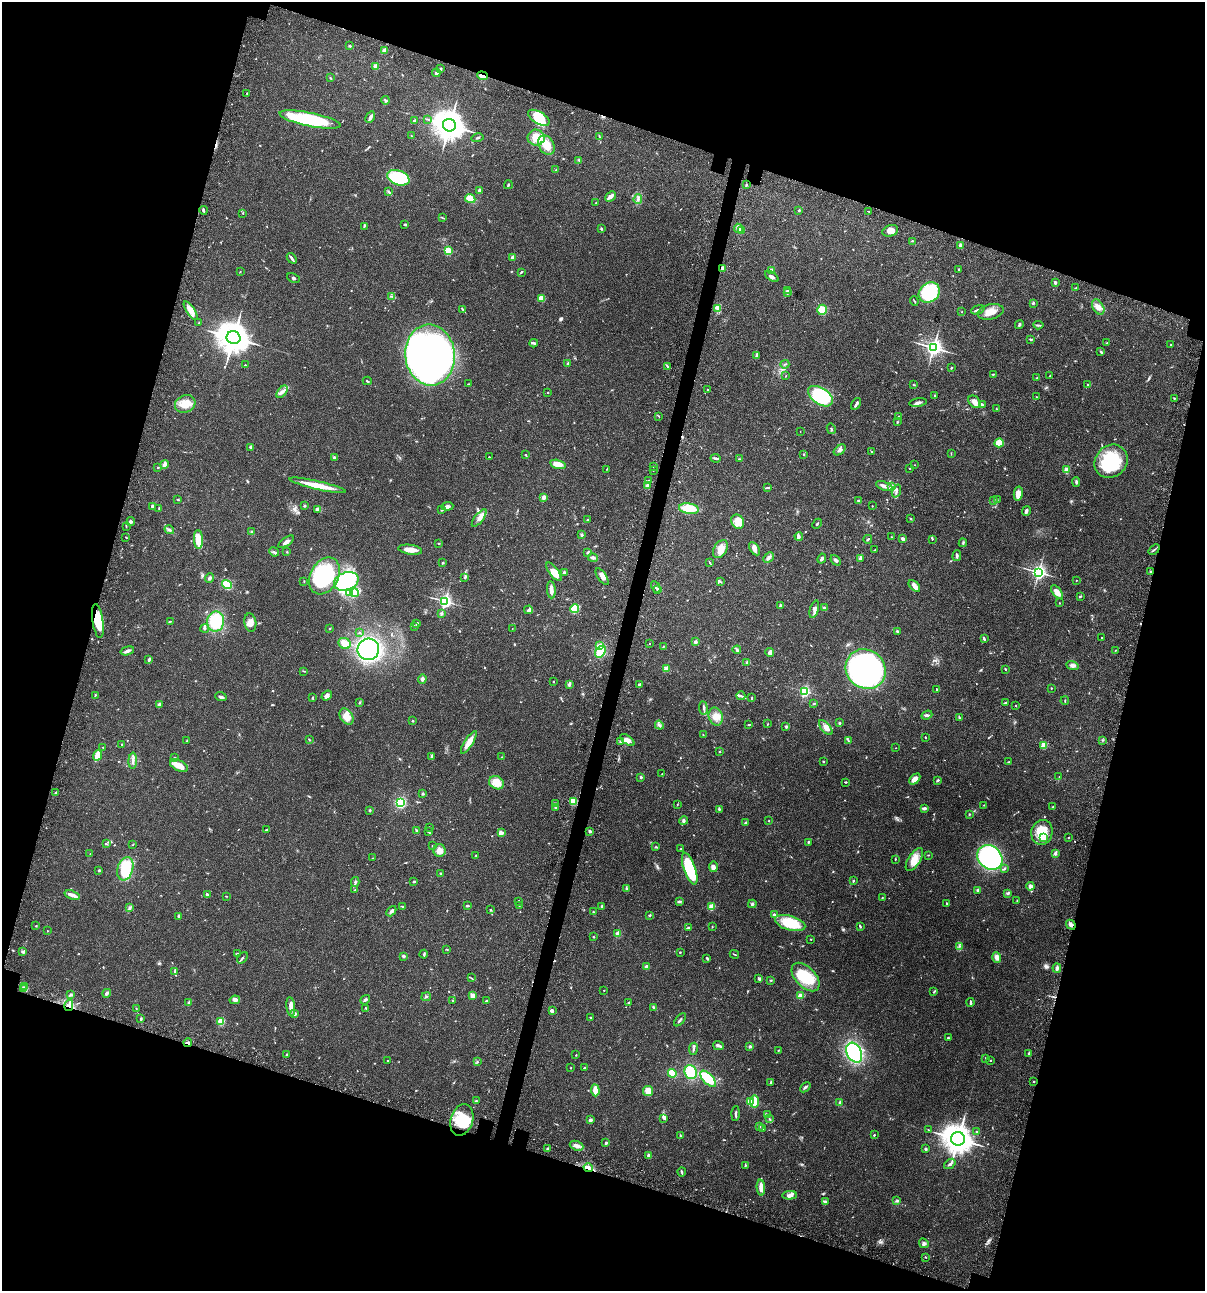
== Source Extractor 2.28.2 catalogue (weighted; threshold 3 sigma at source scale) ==
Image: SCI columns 235-5046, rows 120-5272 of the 5404 x 5390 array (HDU 1 of 3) = the unmasked area's bounding box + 8 px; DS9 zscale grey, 4 x 4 block average (1 PNG px = mean of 4 x 4 image px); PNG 1207 x 1293 px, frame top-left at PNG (2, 2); each listed source drawn as its Kron ellipse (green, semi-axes under 4 px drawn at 4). Shown black and unused: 35% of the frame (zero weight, under 3 of 4 exposures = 9% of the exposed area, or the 3 px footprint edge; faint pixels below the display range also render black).
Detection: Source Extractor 2.28.2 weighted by HDU 2 'WHT'. Background 0.047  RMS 0.0061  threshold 0.0276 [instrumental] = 3 sigma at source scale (4.5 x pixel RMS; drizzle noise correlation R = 1.50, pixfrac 1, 0.05/0.05 arcsec/px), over >= 5 px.
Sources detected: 758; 5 too faint to see at this stretch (4 x 4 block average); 6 inside a brighter object's white glare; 9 cosmic-ray / hot-pixel residue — neither listed nor drawn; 5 coinciding with a brighter row at this scale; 38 inside a brighter listed object's ellipse — not listed separately; of the other 695, all 500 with FLUX_AUTO >= 1.59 (the completeness limit of this list) listed and drawn (195 fainter detections not listed), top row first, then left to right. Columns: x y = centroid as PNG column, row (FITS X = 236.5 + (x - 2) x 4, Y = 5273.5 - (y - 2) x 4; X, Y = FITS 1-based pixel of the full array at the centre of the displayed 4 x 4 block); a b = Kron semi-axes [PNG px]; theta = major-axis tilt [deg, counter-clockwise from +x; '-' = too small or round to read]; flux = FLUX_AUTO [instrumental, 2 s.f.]
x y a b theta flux
350 46 3 2 - 5.3
384 51 3 3 - 5.4
375 66 2 2 - 56
441 69 3 2 - 3.5
436 73 4 2 - 13
482 76 5 2 - 12
330 78 2 2 - 2.1
247 93 2 2 - 2.1
385 100 4 2 - 3.9
370 117 6 3 63 11
539 118 12 6 -31 49
310 119 31 7 -12 300
428 119 2 2 - 2
414 121 2 2 - 7.8
449 125 6 6 - 5000
411 136 2 2 - 1.7
599 136 3 2 - 3
478 138 6 2 14 4.4
536 138 8 8 - 47
546 145 10 7 -61 63
579 160 2 2 - 2.8
556 170 3 2 - 2.3
398 178 12 7 -18 260
508 185 4 2 - 4.1
746 185 3 2 - 3.4
479 190 3 2 - 10
388 192 3 2 - 3
610 196 6 3 41 19
470 199 5 3 - 66
638 199 5 3 - 7.6
596 203 2 2 - 1.6
203 210 4 2 - 8
799 210 2 2 - 3.5
868 211 3 2 - 2.2
243 213 3 2 - 1.9
443 218 3 2 - 2.9
405 224 3 2 - 6.4
364 226 3 2 - 2.8
739 228 4 3 - 33
601 229 2 2 - 4.7
741 231 2 2 - 33
890 231 8 5 18 24
912 241 2 2 - 1.7
960 245 2 2 - 11
448 251 2 2 - 250
513 257 2 2 - 52
292 258 6 2 -52 8.2
722 268 2 2 - 60
959 269 2 2 - 4.2
771 270 2 2 - 45
240 272 3 2 - 1.8
521 272 3 2 - 3.4
772 276 8 3 -36 8.7
293 278 7 2 -25 5.6
1055 283 3 2 - 7.4
1076 288 3 2 - 2.1
788 291 4 2 - 4.5
929 292 11 9 37 260
787 293 3 2 - 5
391 296 4 2 - 2.3
541 298 4 3 - 38
914 301 5 2 - 3.7
1033 303 3 2 - 5.2
1098 307 8 5 -58 21
717 308 4 2 - 7.8
462 309 3 2 - 2.8
822 310 5 4 - 73
978 310 7 2 21 8.1
191 311 11 4 -56 35
962 312 2 2 - 1.6
990 312 13 7 13 40
199 323 3 2 - 2
1019 324 5 2 - 5.2
1038 325 5 2 - 4.9
233 338 7 6 - 5500
1030 339 3 2 - 3.4
534 343 4 2 - 5.3
1107 343 2 2 - 3.5
1171 344 3 2 - 2.8
933 348 3 3 - 1300
1101 351 3 2 - 3.4
430 355 30 25 -84 1900
756 356 3 2 - 3.3
568 364 2 2 - 25
785 364 4 2 - 3.6
245 365 2 2 - 3.7
667 366 3 2 - 3
951 368 2 2 - 3.4
993 374 3 2 - 2.6
786 376 2 2 - 1.6
1050 376 3 2 - 3.5
1037 378 2 2 - 1.6
367 381 4 2 - 3.5
468 384 2 2 - 2
1088 384 2 2 - 3.4
914 385 2 2 - 2.3
708 390 2 2 - 5.4
282 392 7 2 53 10
548 392 2 2 - 3.5
934 395 3 2 - 2
820 396 14 8 -33 260
1037 397 2 2 - 6.7
1174 398 2 2 - 3.8
918 402 9 3 9 13
975 402 7 5 -47 20
185 404 10 8 25 45
856 404 6 2 59 8.3
982 405 3 2 - 2.2
996 409 2 2 - 2.5
658 416 3 2 - 1.9
899 416 2 2 - 2.1
897 422 2 2 - 2.9
831 429 5 2 - 4
800 431 2 2 - 2.2
999 443 4 4 - 45
251 447 3 3 - 6.8
840 450 7 3 39 9.7
871 451 2 2 - 1.8
951 453 3 2 - 2.3
803 454 2 2 - 2.9
526 455 2 2 - 2.6
489 457 2 2 - 2.8
334 458 4 2 - 5.1
716 458 5 2 - 6.7
739 459 3 2 - 2
1111 461 17 15 44 210
558 464 8 4 -13 42
164 465 4 2 - 21
915 465 2 2 - 2.5
654 466 3 2 - 3.1
157 467 2 2 - 1.7
909 468 2 2 - 2.1
607 469 3 2 - 1.8
653 470 2 2 - 1.6
1067 470 2 2 - 110
648 481 3 2 - 3.5
1076 482 5 2 - 5.2
318 485 29 4 -13 63
647 485 3 2 - 12
884 486 8 3 -22 17
768 487 4 2 - 4
891 487 2 2 - 70
896 491 6 2 69 7.4
1018 493 7 4 79 33
544 497 2 2 - 56
178 499 3 2 - 3.4
993 500 3 2 - 1.9
997 500 2 2 - 2.2
858 501 2 2 - 5.2
153 506 4 3 - 8.6
304 506 2 2 - 3.7
447 506 6 4 6 13
872 506 2 2 - 1.6
159 509 3 2 - 2.7
689 509 10 5 -9 79
318 510 2 2 - 87
442 510 2 2 - 2.4
1026 511 5 2 - 11
479 518 10 4 53 20
911 518 2 2 - 2.1
588 520 2 2 - 12
131 522 4 2 - 7.2
738 522 7 6 - 42
817 524 5 2 - 3.3
126 526 3 2 - 2.3
169 530 5 3 - 6.6
251 531 2 2 - 7.3
582 535 3 3 - 4.4
799 536 4 3 - 7.4
126 537 2 2 - 2.4
891 537 2 2 - 2.1
198 539 9 4 -87 65
868 539 4 2 - 4
903 539 4 2 - 13
933 539 2 2 - 1.8
286 542 9 2 35 17
963 543 4 2 - 4.3
439 544 2 2 - 2.2
720 549 10 6 59 35
755 549 7 4 -59 16
1154 549 6 2 39 5.1
410 550 12 4 -7 32
875 550 3 2 - 2.6
274 552 5 2 - 5.7
287 552 2 2 - 2.4
588 552 3 2 - 4.8
957 556 5 3 - 7.2
593 558 5 3 - 9.3
769 558 6 3 45 12
822 558 5 2 - 7.5
860 558 4 2 - 13
836 560 6 3 -51 8.2
709 562 3 2 - 2.7
443 563 2 2 - 3.7
554 572 11 4 -53 41
564 572 2 2 - 22
1038 572 3 3 - 860
1151 572 2 2 - 4.5
324 576 19 14 61 280
465 577 4 2 - 4.3
602 577 9 3 -54 21
209 578 5 3 - 7.5
1076 580 2 2 - 1.7
304 581 2 2 - 2.3
346 581 12 9 20 390
720 581 2 2 - 2.3
227 585 5 4 - 67
914 586 7 4 -45 16
656 587 6 2 -64 6.2
551 590 8 3 -85 21
657 590 3 2 - 6.7
1057 592 8 4 -52 24
350 593 3 2 - 8.2
355 593 4 3 - 42
1080 596 3 2 - 3.4
445 601 3 2 - 750
1059 603 2 2 - 1.9
780 606 3 3 - 4.6
575 608 4 3 - 120
824 608 4 3 - 6
814 609 9 3 74 14
528 610 4 3 - 6.6
441 614 2 2 - 17
98 621 17 5 -81 93
171 621 3 2 - 2
216 621 10 8 80 170
250 623 9 6 -81 21
417 623 3 3 - 4.1
415 626 2 2 - 3.2
205 628 4 3 - 5.3
329 629 2 2 - 2.1
512 629 2 2 - 1.7
897 632 3 3 - 4.1
359 633 2 2 - 2.1
1102 637 2 2 - 1.8
984 639 3 2 - 6.3
695 642 2 2 - 30
345 643 6 5 - 41
650 644 2 2 - 1.8
599 646 4 3 - 18
663 647 3 2 - 3
368 649 11 10 - 620
737 650 4 3 - 6
1116 650 3 2 - 2.3
127 651 7 3 16 11
600 652 6 5 - 75
770 652 4 4 - 11
149 659 4 2 - 7.5
747 663 3 2 - 2.7
1072 665 6 4 -19 11
666 669 2 2 - 93
866 669 21 19 -43 950
1005 669 3 2 - 4
304 671 3 2 - 2.2
422 679 5 3 - 7.3
553 682 2 2 - 5.4
569 684 4 2 - 11
640 685 3 2 - 7.3
1051 688 2 2 - 2.2
937 690 2 2 - 2.4
804 691 2 2 - 570
95 695 3 2 - 2.6
327 696 6 4 37 10
741 696 5 2 - 5.8
221 697 6 3 -19 11
312 698 3 2 - 3.4
752 698 3 2 - 3.3
1065 701 4 2 - 2.8
359 702 3 2 - 3.2
1005 703 3 2 - 3.7
159 704 2 2 - 1.8
814 704 3 2 - 3.2
1016 706 2 2 - 1.9
703 708 7 2 -83 7.1
927 715 5 2 - 6.3
347 716 9 6 -60 38
716 716 9 7 -76 30
959 717 4 2 - 3.8
412 721 3 2 - 3.4
839 723 2 2 - 5.5
768 724 3 2 - 2
659 725 5 3 - 9.2
749 725 3 2 - 3.3
786 726 4 2 - 4.2
826 728 9 4 -50 20
703 735 2 2 - 1.9
925 737 2 2 - 3.9
310 740 3 2 - 2.1
627 740 8 4 -37 21
848 740 2 2 - 2.2
1103 740 3 2 - 2.6
187 741 2 2 - 3.2
620 741 3 2 - 3.7
469 742 13 3 57 40
122 744 2 2 - 3.9
1044 745 2 2 - 120
103 747 2 2 - 1.8
896 748 2 2 - 2
720 752 2 2 - 8.2
98 755 5 2 - 92
431 756 3 3 - 4.3
175 757 2 2 - 2.1
502 757 2 2 - 1.7
133 761 8 2 88 11
823 762 2 2 - 3.1
1009 762 3 2 - 3.1
179 766 9 5 -26 32
662 774 2 2 - 1.7
641 777 2 2 - 15
1059 777 2 2 - 2
915 779 6 4 47 24
937 780 4 2 - 4.9
845 782 3 2 - 3
496 783 8 6 -33 47
55 793 2 2 - 11
423 794 2 2 - 4.7
573 801 2 2 - 190
400 803 4 4 - 160
555 804 3 3 - 5.8
677 804 2 2 - 1.7
984 805 2 2 - 2.1
556 807 2 2 - 27
1053 807 3 2 - 2.9
924 808 4 3 - 8
719 809 3 2 - 3.6
370 810 2 2 - 12
969 814 3 2 - 2.3
684 821 4 3 - 6.5
769 821 2 2 - 2.3
745 823 3 2 - 4.5
429 827 2 2 - 2.6
266 830 3 2 - 5.2
416 830 3 2 - 3.2
590 831 2 2 - 25
429 832 4 2 - 3.8
1042 832 12 10 76 94
501 833 4 3 - 22
1068 837 2 2 - 1.9
1044 838 2 2 - 110
808 842 3 2 - 3.9
106 844 3 2 - 2
133 845 2 2 - 1.6
433 846 2 2 - 2
656 847 3 2 - 3.2
681 849 2 2 - 2.5
439 851 6 6 - 25
1055 853 4 3 - 6.7
90 854 2 2 - 2.4
476 855 2 2 - 3.2
928 855 2 2 - 1.9
990 857 13 11 -43 480
373 858 2 2 - 1.6
895 859 3 2 - 2.1
914 859 13 6 57 42
713 867 5 4 - 13
125 869 12 7 73 110
690 869 17 5 -70 240
1004 869 3 2 - 4.3
99 870 2 2 - 4
440 873 2 2 - 2.6
853 881 3 2 - 3.2
355 882 5 3 - 6.2
414 882 2 2 - 13
1030 886 4 4 - 11
626 888 2 2 - 2.3
355 890 3 2 - 1.8
977 890 3 2 - 4.1
207 894 3 2 - 4.6
1007 894 4 2 - 4.4
72 895 8 2 -18 25
226 896 2 2 - 2
882 898 3 2 - 2
1017 900 2 2 - 1.7
519 901 3 2 - 3.5
680 901 4 3 - 4.7
947 903 3 2 - 3
752 904 4 3 - 5.7
467 906 3 2 - 4.4
519 906 2 2 - 1.8
602 906 3 2 - 6.6
403 907 3 2 - 3.7
711 907 2 2 - 150
130 908 3 2 - 4.9
490 910 2 2 - 3.7
391 911 6 3 48 9.3
593 912 2 2 - 3
650 915 2 2 - 5.7
774 915 3 2 - 11
178 916 3 3 - 5.8
790 923 15 7 -16 130
1071 925 5 3 - 11
36 926 2 2 - 2.7
860 926 3 2 - 4.3
712 927 2 2 - 1.7
689 928 3 2 - 6.6
48 931 2 2 - 1.7
618 934 2 2 - 83
593 937 2 2 - 3.6
811 939 2 2 - 1.8
959 946 2 2 - 2
447 949 3 2 - 2.4
23 951 2 2 - 2.6
680 952 3 2 - 2.1
237 954 3 2 - 4.7
424 954 4 2 - 4.6
734 954 5 2 - 3.3
403 956 2 2 - 9.2
997 957 5 4 - 17
242 958 6 2 51 5.8
707 958 3 2 - 3.8
647 966 4 3 - 11
1057 968 5 2 - 11
175 971 4 2 - 4.6
806 977 17 10 -46 130
471 978 4 2 - 2.5
759 979 3 3 - 4.7
771 980 3 2 - 2.5
25 987 2 2 - 3.3
23 989 3 2 - 3.1
604 990 2 2 - 3
934 991 4 2 - 2.7
107 993 4 3 - 7.9
70 994 3 2 - 4.2
800 995 4 3 - 14
473 996 3 3 - 29
426 997 5 2 - 4.3
235 1000 5 3 - 13
365 1000 5 2 - 6.8
452 1001 2 2 - 1.7
486 1001 3 2 - 3
970 1002 4 2 - 6.1
189 1003 3 3 - 8.5
629 1003 3 3 - 3.8
69 1005 5 2 - 9.2
291 1007 9 3 -83 20
654 1007 4 3 - 4.8
136 1008 2 2 - 1.8
366 1008 2 2 - 2.5
552 1011 4 3 - 7.9
295 1014 2 2 - 19
591 1018 4 2 - 2.5
141 1019 3 2 - 4.2
680 1020 7 2 51 7
221 1022 2 2 - 190
948 1038 3 2 - 3.6
188 1043 4 2 - 8
718 1046 5 3 - 7.8
750 1046 2 2 - 20
693 1049 6 2 81 6.8
779 1050 3 2 - 2.3
854 1053 10 7 -62 310
1029 1053 3 2 - 3.4
287 1055 2 2 - 5
576 1055 2 2 - 2.4
985 1058 2 2 - 2.2
388 1060 2 2 - 2
990 1061 2 2 - 1.7
477 1062 3 2 - 2.8
571 1068 2 2 - 2.4
584 1068 2 2 - 3.6
691 1072 7 6 - 110
672 1073 4 3 - 47
708 1079 10 5 -46 99
771 1082 3 2 - 3.4
1034 1082 2 2 - 2.3
805 1087 6 2 42 6.9
595 1090 6 3 -85 47
648 1091 5 5 - 36
476 1101 3 2 - 2.3
750 1102 2 2 - 180
755 1102 6 3 85 78
840 1102 3 3 - 6.4
736 1114 7 2 88 6.5
767 1114 2 2 - 2.5
664 1118 4 3 - 5.5
769 1119 3 2 - 2.9
462 1120 16 11 73 110
590 1120 3 3 - 8.9
759 1127 3 2 - 3.9
763 1129 2 2 - 1.6
929 1130 3 2 - 3.2
976 1132 3 2 - 3.2
874 1135 2 2 - 3.2
680 1136 2 2 - 2
958 1139 7 6 - 3900
606 1143 2 2 - 19
576 1146 7 4 -21 14
548 1148 3 2 - 3.7
926 1149 4 2 - 3.9
649 1155 2 2 - 36
950 1164 6 2 38 7.2
745 1165 2 2 - 3.5
588 1168 5 3 - 13
682 1172 4 2 - 5.1
761 1188 8 3 -85 23
789 1195 7 4 5 13
897 1201 3 2 - 3.2
825 1202 3 2 - 5.6
924 1243 5 2 - 6.3
925 1257 2 2 - 2.6
Overlapping masked pixels (flux is a lower limit): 7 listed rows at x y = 482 76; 722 268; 98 621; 1071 925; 69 1005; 188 1043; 588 1168
Diffuse or blended objects may show on this block-average render without a row.